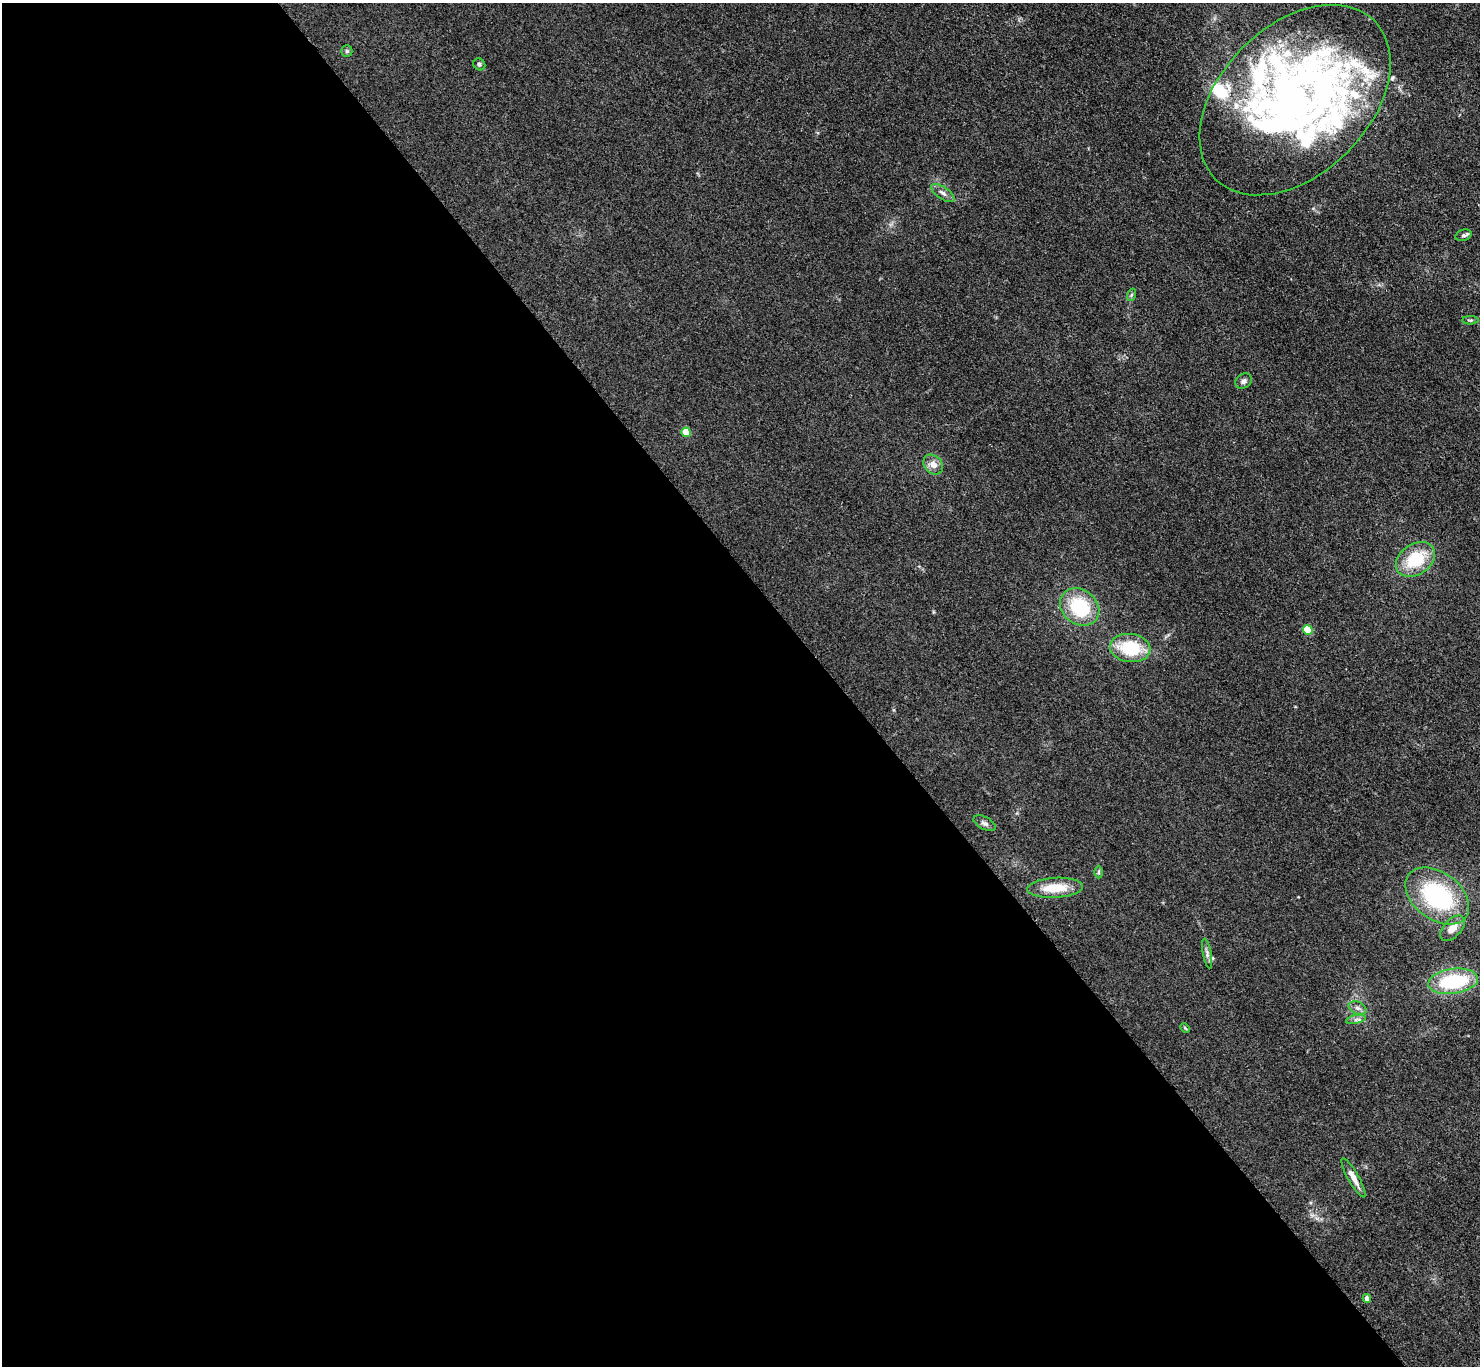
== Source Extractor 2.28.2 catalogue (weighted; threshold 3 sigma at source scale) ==
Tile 9 of 4 x 4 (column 1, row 3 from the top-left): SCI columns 19-1496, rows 1684-3047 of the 5952 x 5948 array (HDU 1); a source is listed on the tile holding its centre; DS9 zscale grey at full resolution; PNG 1482 x 1368 px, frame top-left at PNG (2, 3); each listed source drawn as its Kron ellipse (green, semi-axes under 4 px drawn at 4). Shown black and unused: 57% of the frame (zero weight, under 3 of 4 exposures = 2% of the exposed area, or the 3 px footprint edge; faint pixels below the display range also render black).
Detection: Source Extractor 2.28.2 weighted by HDU 2 'WHT'; one run over the whole footprint, this tile lists its part. Background 0.0483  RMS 0.0052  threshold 0.0232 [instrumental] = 3 sigma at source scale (4.5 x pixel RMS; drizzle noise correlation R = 1.50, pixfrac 1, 0.05/0.05 arcsec/px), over >= 5 px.
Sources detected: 36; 2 inside a brighter object's white glare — neither listed nor drawn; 8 inside a brighter listed object's ellipse — not listed separately; the other 26 listed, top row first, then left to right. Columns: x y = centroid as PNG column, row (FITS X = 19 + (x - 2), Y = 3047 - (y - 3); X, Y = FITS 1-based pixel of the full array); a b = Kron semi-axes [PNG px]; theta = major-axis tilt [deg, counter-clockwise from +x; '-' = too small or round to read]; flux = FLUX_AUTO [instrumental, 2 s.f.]
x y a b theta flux
347 51 6 5 - 0.79
479 64 6 5 - 1.1
1295 100 112 74 45 280
943 193 13 6 -34 2.3
1463 235 8 5 17 1.2
1131 295 6 4 71 0.8
1470 320 8 4 2 0.84
1243 381 9 7 33 1.9
686 432 5 4 - 13
933 464 11 8 -45 4.2
1416 559 21 15 34 23
1080 607 21 17 -38 29
1308 630 5 4 - 17
1130 648 20 14 -7 24
985 823 12 6 -29 1.7
1099 872 6 4 89 0.82
1055 888 28 10 3 13
1437 896 35 23 -37 58
1452 928 15 8 47 5.6
1207 953 15 4 -80 1.8
1453 981 25 12 8 36
1358 1008 9 6 -26 1.8
1356 1019 10 4 13 1.3
1185 1028 6 3 -45 0.52
1353 1178 22 5 -61 4.2
1367 1298 4 4 - 2.6
Overlapping masked pixels (flux is a lower limit): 1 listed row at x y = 1295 100